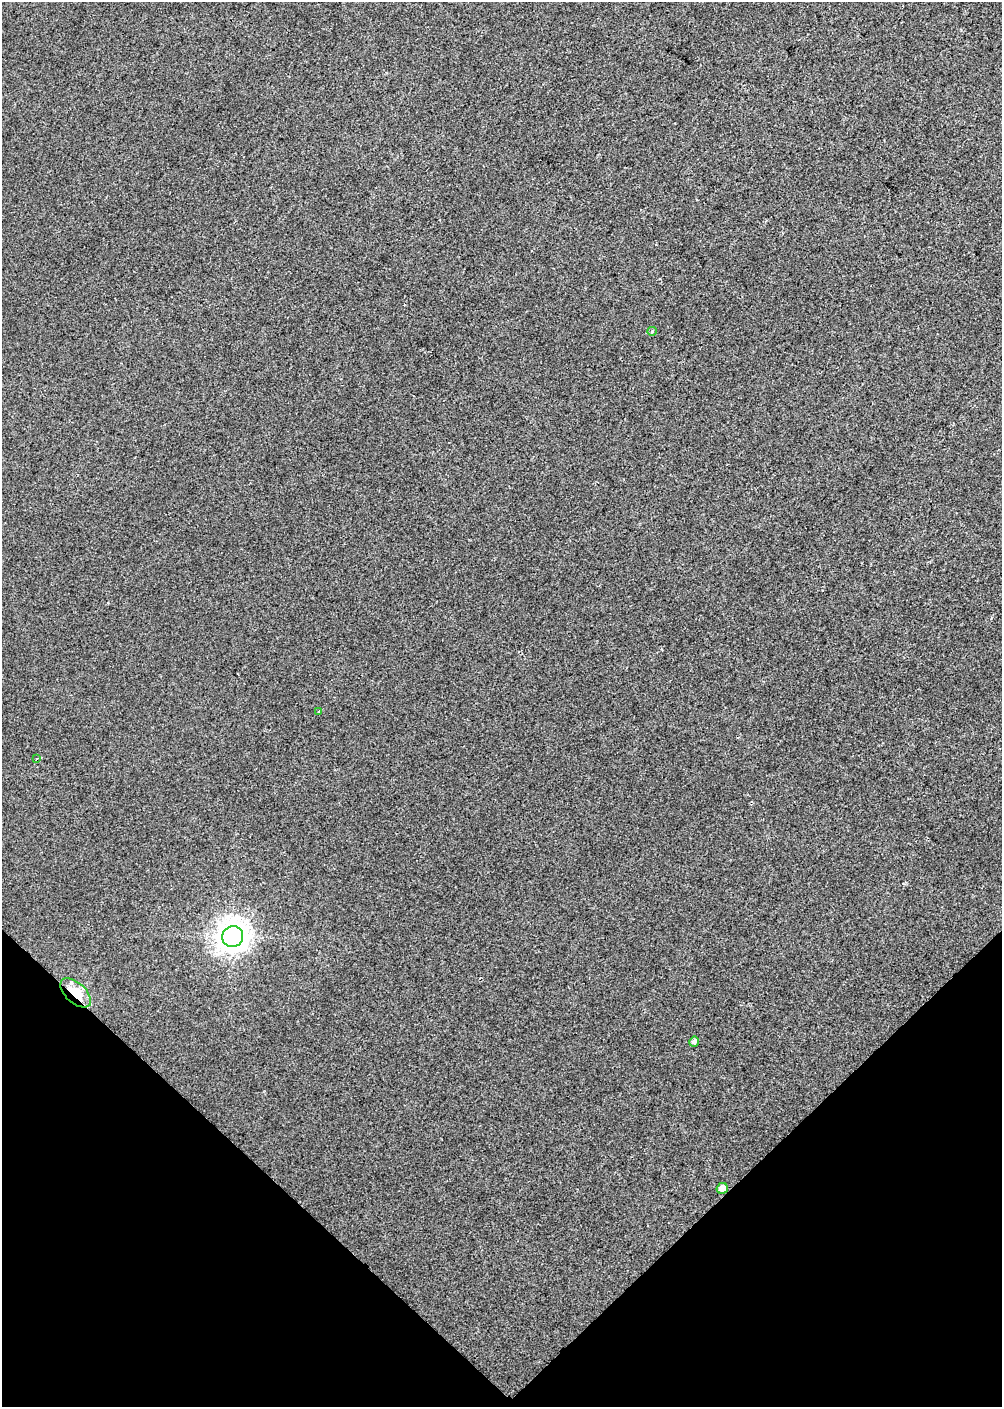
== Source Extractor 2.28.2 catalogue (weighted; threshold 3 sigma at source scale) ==
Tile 5 of 3 x 2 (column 2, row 2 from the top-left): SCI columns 1002-2001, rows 86-1490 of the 3002 x 2999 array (HDU 1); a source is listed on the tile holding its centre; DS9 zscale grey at full resolution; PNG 1004 x 1409 px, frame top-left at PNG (2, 2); each listed source drawn as its Kron ellipse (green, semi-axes under 4 px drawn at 4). Shown black and unused: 17% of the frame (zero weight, under 2 of 3 exposures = <1% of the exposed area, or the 3 px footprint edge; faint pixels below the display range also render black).
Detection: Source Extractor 2.28.2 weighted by HDU 2 'WHT'; one run over the whole footprint, this tile lists its part. Background 0.0138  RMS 0.0078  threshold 0.0351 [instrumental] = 3 sigma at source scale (4.5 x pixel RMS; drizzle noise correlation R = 1.50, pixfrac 1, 0.0396/0.0396 arcsec/px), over >= 5 px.
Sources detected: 7; all 7 listed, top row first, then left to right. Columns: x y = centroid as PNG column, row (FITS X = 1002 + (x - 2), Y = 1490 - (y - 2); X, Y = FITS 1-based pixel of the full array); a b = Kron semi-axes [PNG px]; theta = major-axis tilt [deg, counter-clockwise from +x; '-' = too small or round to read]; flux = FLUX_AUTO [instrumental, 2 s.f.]
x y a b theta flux
652 331 5 4 - 0.91
319 712 4 4 - 0.85
37 759 4 2 - 0.85
233 937 11 10 - 880
76 993 18 10 -42 27
694 1042 5 5 - 2.9
722 1188 6 5 - 4.5
Overlapping masked pixels (flux is a lower limit): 1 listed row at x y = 76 993